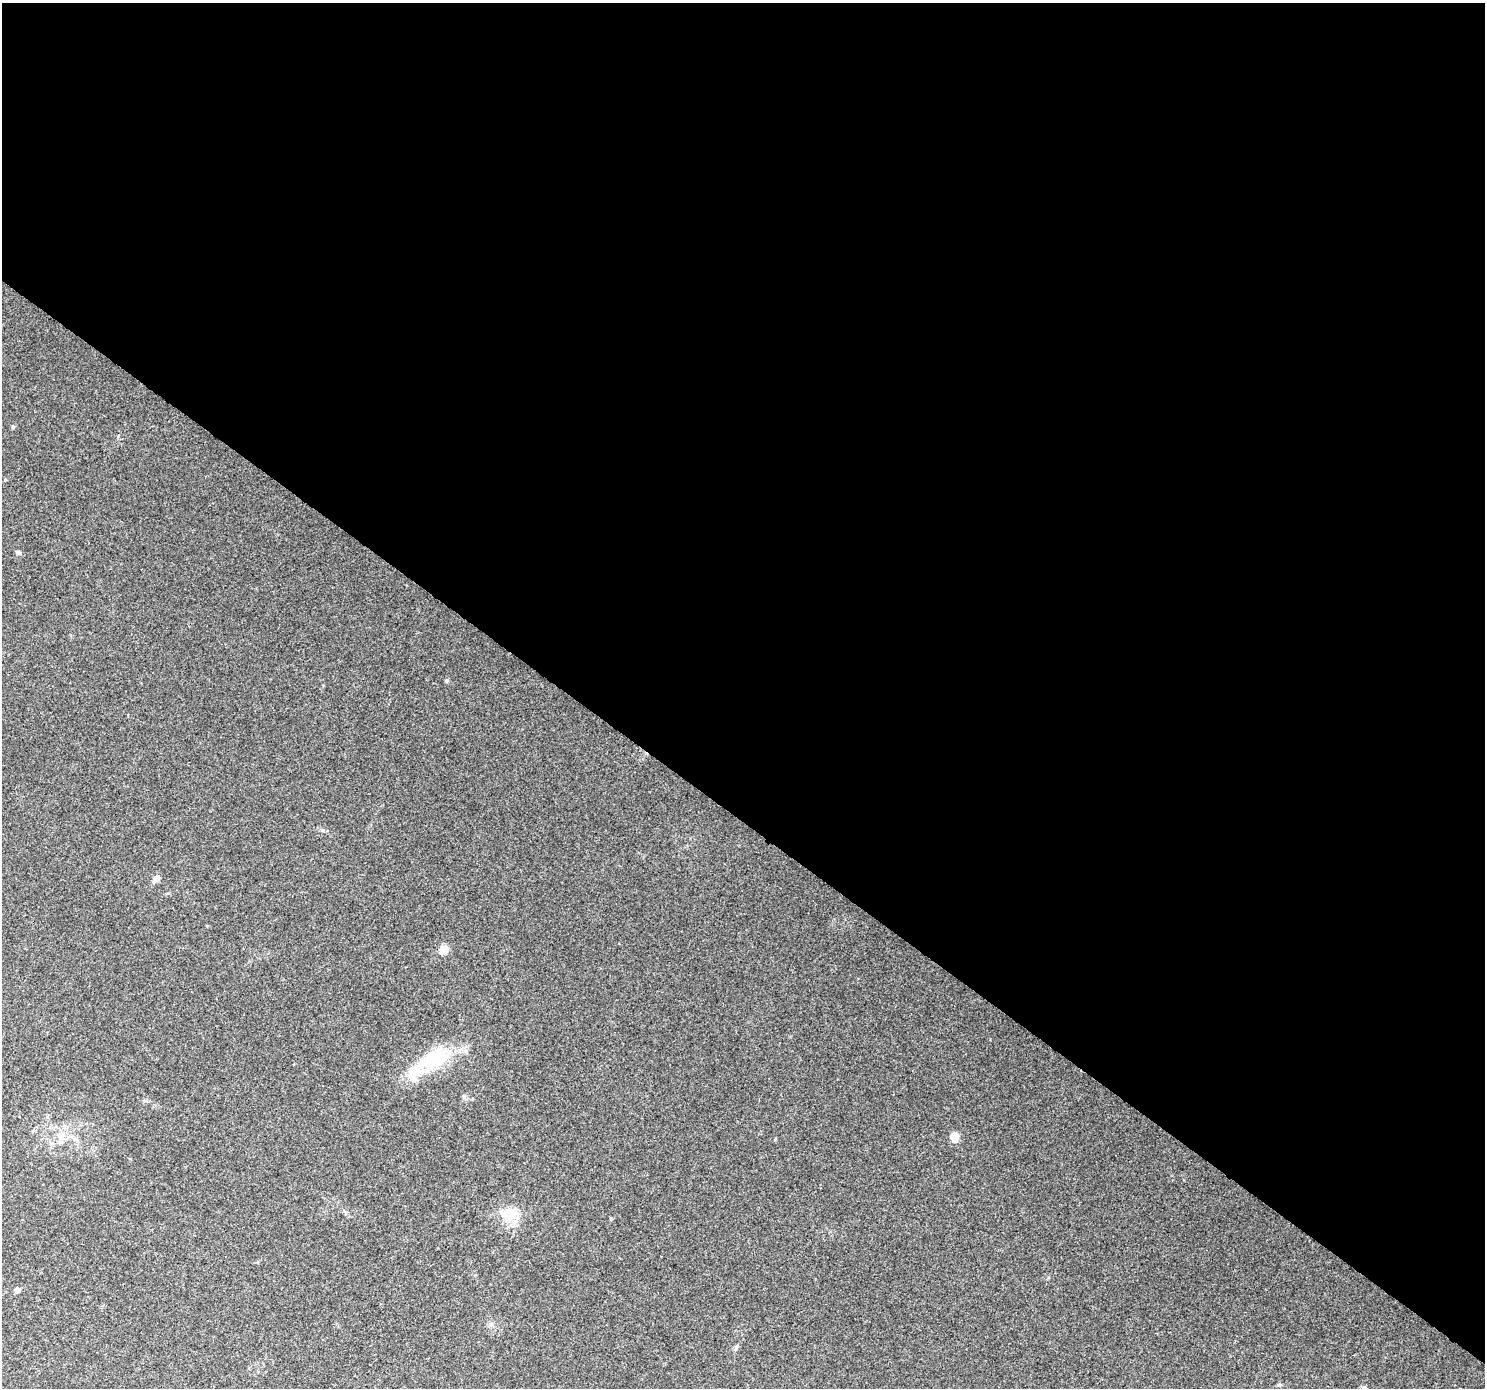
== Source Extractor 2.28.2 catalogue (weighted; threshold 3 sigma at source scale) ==
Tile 3 of 4 x 4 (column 3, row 1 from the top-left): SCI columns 3013-4495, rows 4452-5837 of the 6017 x 6062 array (HDU 1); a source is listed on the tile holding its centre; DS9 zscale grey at full resolution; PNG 1487 x 1390 px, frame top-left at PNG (2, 3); no overlay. Shown black and unused: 59% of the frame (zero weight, under 3 of 4 exposures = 5% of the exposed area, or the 3 px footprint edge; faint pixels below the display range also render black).
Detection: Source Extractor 2.28.2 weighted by HDU 2 'WHT'; one run over the whole footprint, this tile lists its part. Background 0.0561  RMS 0.0057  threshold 0.0257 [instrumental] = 3 sigma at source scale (4.5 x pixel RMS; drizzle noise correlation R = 1.50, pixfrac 1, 0.0396/0.0396 arcsec/px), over >= 5 px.
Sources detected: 12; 1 inside a brighter listed object's ellipse — not listed separately; the other 11 listed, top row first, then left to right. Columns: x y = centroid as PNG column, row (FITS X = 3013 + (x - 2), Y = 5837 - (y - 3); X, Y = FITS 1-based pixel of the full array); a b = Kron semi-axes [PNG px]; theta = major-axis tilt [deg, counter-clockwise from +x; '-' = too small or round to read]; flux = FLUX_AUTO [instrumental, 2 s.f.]
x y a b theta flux
13 427 5 4 - 0.87
18 552 7 5 -33 1.3
446 680 6 4 -1 0.67
156 878 8 6 44 3.3
444 949 5 5 - 19
433 1060 37 22 16 31
61 1136 12 8 -73 4.3
954 1137 8 7 - 7.2
511 1213 25 16 13 11
17 1290 5 5 - 3.5
737 1346 8 4 59 1.1
Unlisted compact peaks at least as high as the median listed source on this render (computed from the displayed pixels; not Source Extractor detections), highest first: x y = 323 830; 611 1218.